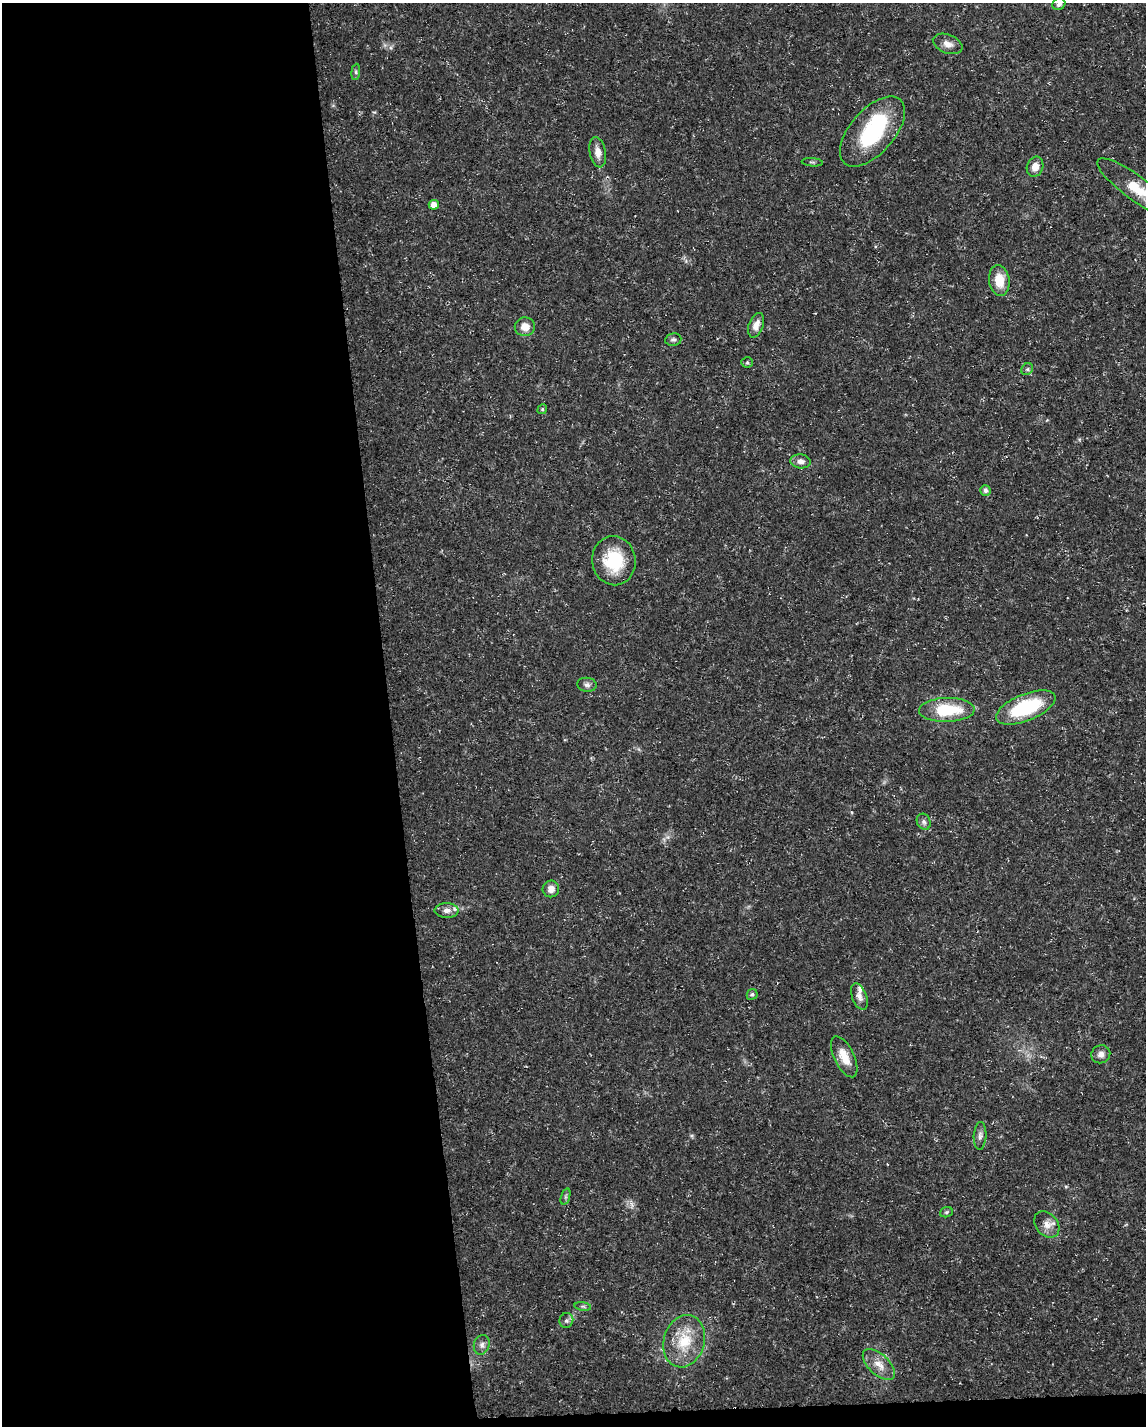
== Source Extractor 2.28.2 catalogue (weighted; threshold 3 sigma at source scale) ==
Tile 9 of 4 x 3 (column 1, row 3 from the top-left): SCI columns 1-1144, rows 53-1476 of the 4574 x 4333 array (HDU 1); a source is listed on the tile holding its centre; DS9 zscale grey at full resolution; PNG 1148 x 1428 px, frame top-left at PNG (2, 3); each listed source drawn as its Kron ellipse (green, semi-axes under 4 px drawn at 4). Shown black and unused: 35% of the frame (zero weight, under 3 of 5 exposures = <1% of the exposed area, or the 3 px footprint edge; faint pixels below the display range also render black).
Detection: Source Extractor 2.28.2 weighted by HDU 2 'WHT'; one run over the whole footprint, this tile lists its part. Background 0.0165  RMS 0.0022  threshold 0.01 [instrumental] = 3 sigma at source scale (4.5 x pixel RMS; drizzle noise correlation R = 1.50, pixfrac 1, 0.0396/0.0396 arcsec/px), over >= 5 px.
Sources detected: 41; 1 inside a brighter object's white glare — neither listed nor drawn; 2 inside a brighter listed object's ellipse — not listed separately; the other 38 listed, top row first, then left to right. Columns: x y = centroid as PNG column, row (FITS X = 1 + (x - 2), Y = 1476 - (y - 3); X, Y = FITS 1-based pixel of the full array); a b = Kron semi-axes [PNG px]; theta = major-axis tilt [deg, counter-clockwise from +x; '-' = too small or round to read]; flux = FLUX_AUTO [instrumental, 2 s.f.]
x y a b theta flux
1059 4 7 6 - 0.66
948 44 15 9 -21 1.6
356 72 8 4 83 0.44
872 131 42 22 49 18
598 152 15 8 -79 1.9
812 162 10 3 -5 0.31
1035 167 10 8 71 2.1
1135 187 46 12 -36 7.4
434 205 5 5 - 1.7
999 280 15 10 -83 3.9
756 325 13 7 71 2.1
525 327 10 9 - 2.2
673 340 8 6 8 0.58
747 362 5 5 - 0.31
1027 369 6 5 - 0.47
542 409 5 4 - 0.28
800 461 10 7 -4 1.2
985 490 5 5 - 0.71
614 561 25 21 -82 10
587 685 9 7 -6 0.81
1026 707 31 13 22 16
947 710 28 12 2 11
924 822 8 6 -64 0.7
551 889 8 8 - 1.5
447 910 12 7 1 1.4
752 994 5 5 - 0.42
859 996 14 7 -68 1.3
1101 1054 10 9 - 1.3
844 1057 22 10 -64 3.4
980 1136 14 6 87 0.96
565 1197 8 3 72 0.41
946 1212 6 5 - 0.33
1047 1224 15 11 -48 1.9
583 1306 8 4 -8 0.4
566 1320 7 7 - 0.63
684 1341 26 20 74 7.8
482 1345 10 8 74 0.98
879 1364 20 10 -43 2.9
Isophote crosses this tile's border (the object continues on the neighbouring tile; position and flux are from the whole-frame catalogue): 2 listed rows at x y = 1059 4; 1135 187